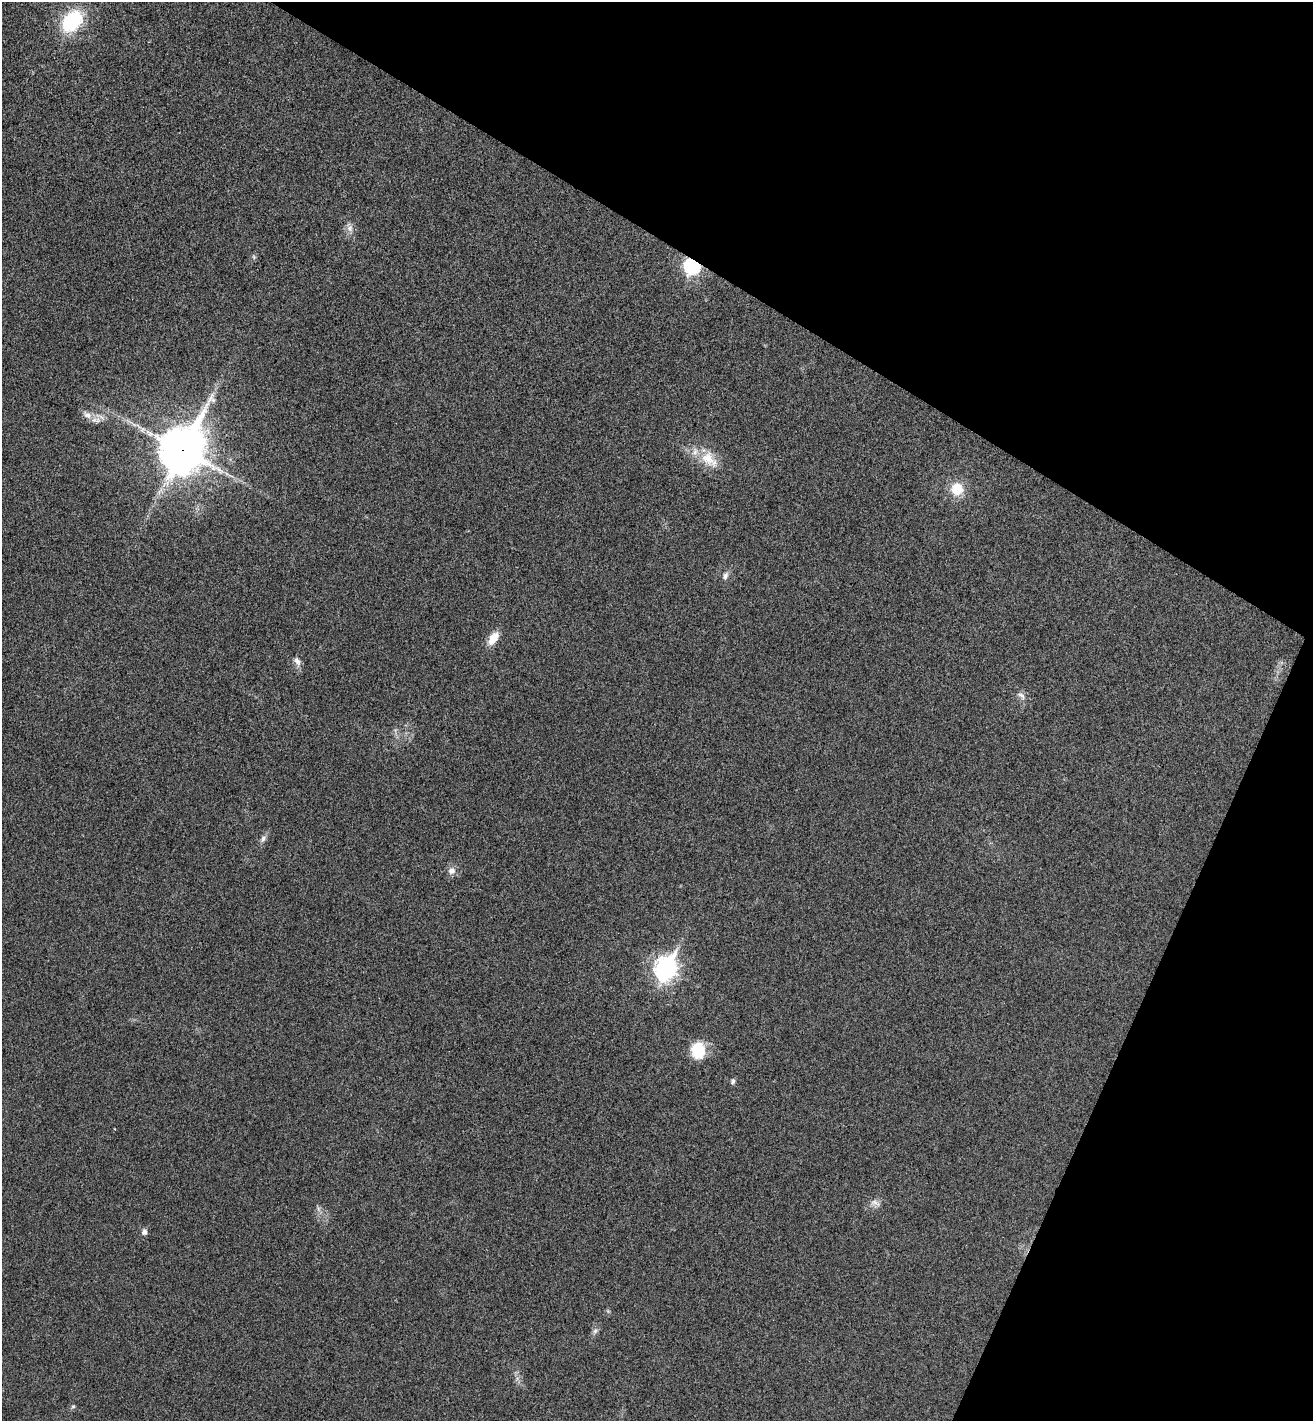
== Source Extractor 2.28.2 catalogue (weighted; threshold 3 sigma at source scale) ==
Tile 8 of 4 x 4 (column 4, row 2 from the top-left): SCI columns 4132-5442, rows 2873-4291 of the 5774 x 5741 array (HDU 1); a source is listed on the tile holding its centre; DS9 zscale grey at full resolution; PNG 1315 x 1423 px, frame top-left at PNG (2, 2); no overlay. Shown black and unused: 26% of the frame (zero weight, under 3 of 4 exposures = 6% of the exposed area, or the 3 px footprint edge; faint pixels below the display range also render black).
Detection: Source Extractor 2.28.2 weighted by HDU 2 'WHT'; one run over the whole footprint, this tile lists its part. Background 0.0453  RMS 0.007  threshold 0.0314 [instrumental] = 3 sigma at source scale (4.5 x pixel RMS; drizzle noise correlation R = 1.50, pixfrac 1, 0.05/0.05 arcsec/px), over >= 5 px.
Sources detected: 25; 2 too faint to see at this stretch — not listed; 2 inside a brighter listed object's ellipse — not listed separately; the other 21 listed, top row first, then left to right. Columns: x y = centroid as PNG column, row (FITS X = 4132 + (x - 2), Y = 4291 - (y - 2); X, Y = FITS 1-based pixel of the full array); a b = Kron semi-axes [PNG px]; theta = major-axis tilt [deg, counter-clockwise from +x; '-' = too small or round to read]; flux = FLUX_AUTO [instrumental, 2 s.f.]
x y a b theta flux
72 21 24 17 50 51
350 228 11 9 -89 4.1
692 266 7 7 - 200
87 415 15 9 -33 5.1
182 450 19 15 62 2300
709 459 30 17 -44 18
957 489 14 14 - 17
725 576 11 7 70 3.2
493 638 17 9 54 10
297 661 12 8 -60 4
1021 696 16 7 -41 3.9
263 838 9 7 58 2.7
452 871 9 9 - 4.6
666 968 11 8 66 420
698 1050 18 14 -86 23
733 1081 5 5 - 2.3
875 1203 15 9 -18 4.4
318 1209 9 4 -82 2
144 1232 9 7 90 2.6
595 1331 10 6 66 2.5
73 1406 5 5 - 1.1
Overlapping masked pixels (flux is a lower limit): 2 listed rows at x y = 692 266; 182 450